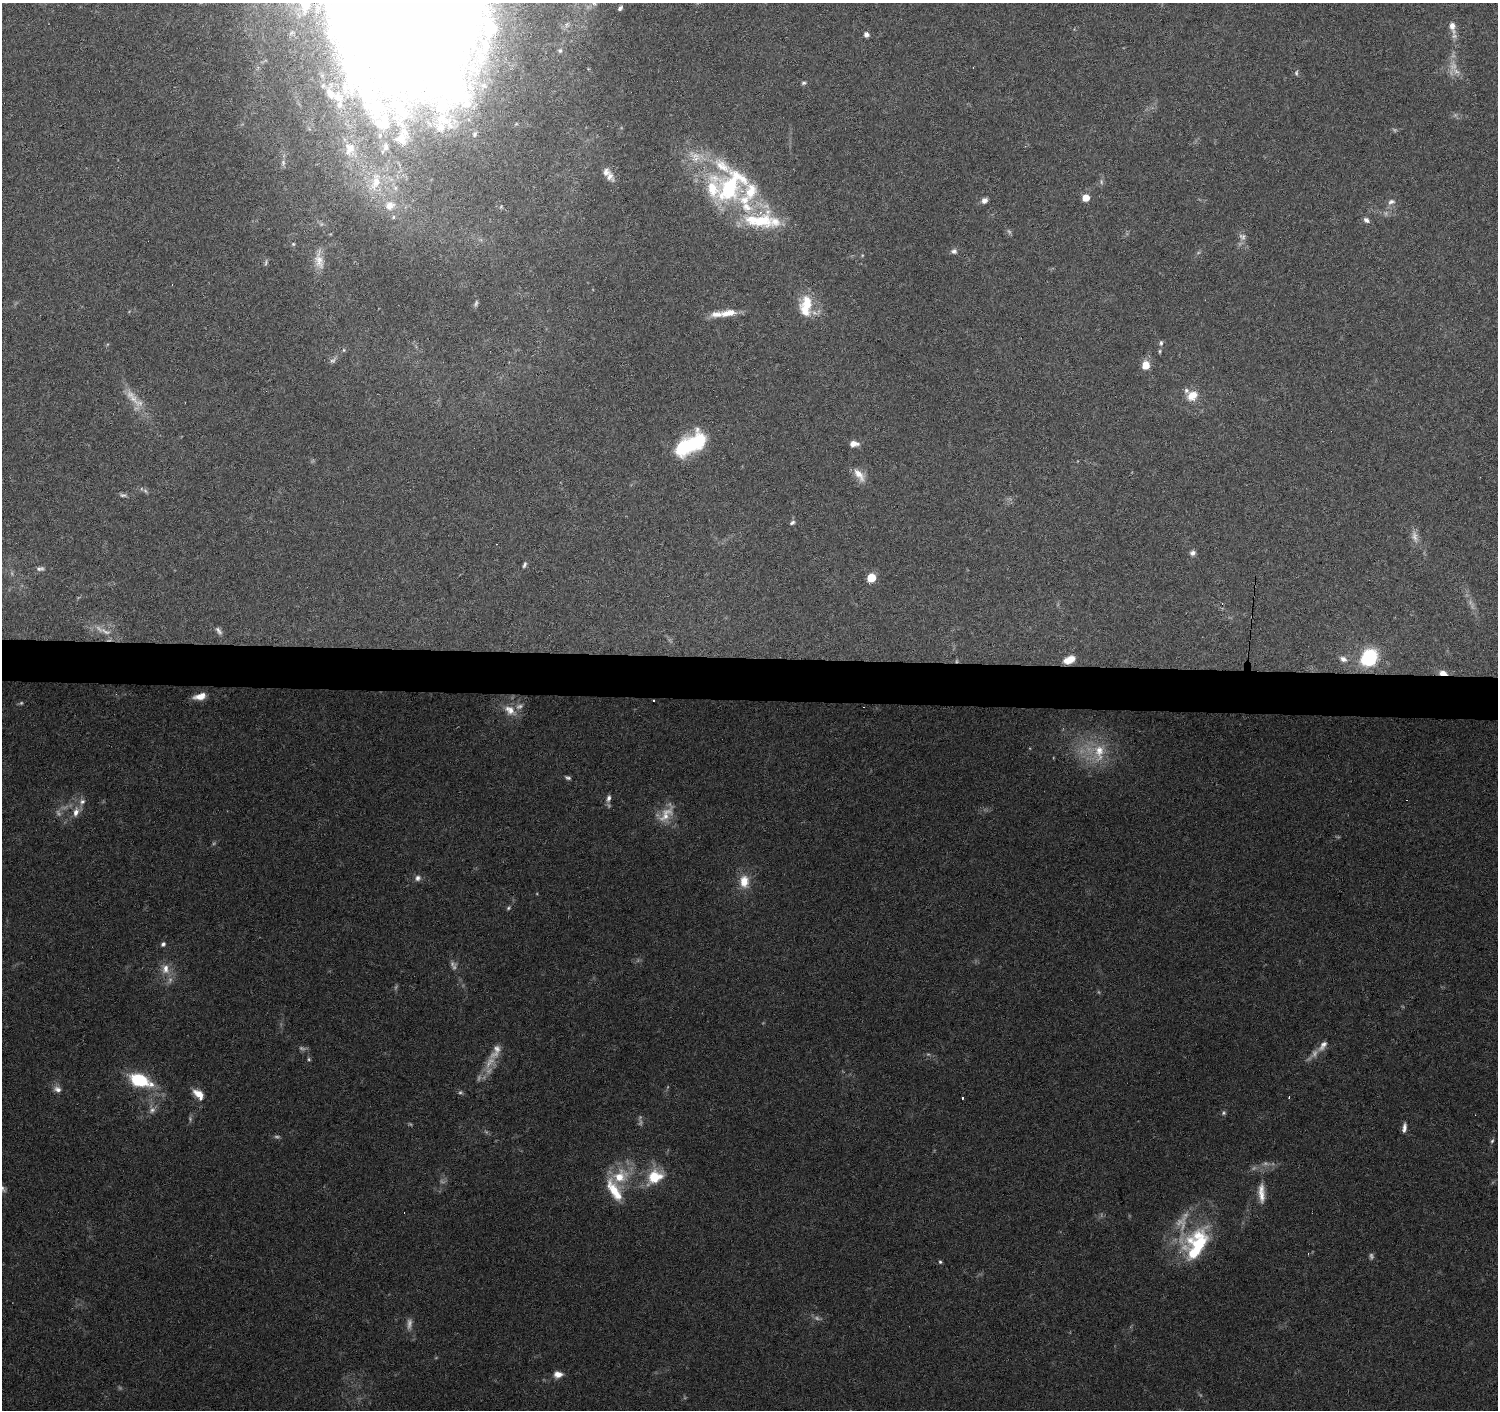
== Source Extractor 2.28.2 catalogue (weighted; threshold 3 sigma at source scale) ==
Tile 5 of 3 x 3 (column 2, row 2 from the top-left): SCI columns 1497-2992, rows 1635-3042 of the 4493 x 4730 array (HDU 1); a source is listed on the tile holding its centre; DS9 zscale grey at full resolution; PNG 1500 x 1412 px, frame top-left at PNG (2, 3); no overlay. Shown black and unused: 3% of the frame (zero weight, under 3 of 6 exposures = <1% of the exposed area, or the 3 px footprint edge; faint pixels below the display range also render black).
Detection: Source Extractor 2.28.2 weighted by HDU 2 'WHT'; one run over the whole footprint, this tile lists its part. Background 0.0874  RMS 0.0044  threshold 0.0182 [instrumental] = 3 sigma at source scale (4.09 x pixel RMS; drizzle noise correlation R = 1.36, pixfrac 0.8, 0.0396/0.0396 arcsec/px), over >= 5 px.
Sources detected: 147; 36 too faint to see at this stretch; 2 inside a brighter object's white glare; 10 cosmic-ray / hot-pixel residue — not listed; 18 inside a brighter listed object's ellipse — not listed separately; the other 81 listed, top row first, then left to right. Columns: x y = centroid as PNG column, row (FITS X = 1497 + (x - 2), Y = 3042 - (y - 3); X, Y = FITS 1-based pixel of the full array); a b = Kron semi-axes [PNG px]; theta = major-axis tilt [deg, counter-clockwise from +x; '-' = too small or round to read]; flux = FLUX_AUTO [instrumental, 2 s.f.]
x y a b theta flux
306 3 11 6 89 4
620 8 5 3 - 0.91
1452 26 15 7 -75 4
491 29 13 11 56 12
866 34 7 6 - 1.4
485 46 22 12 -82 9.6
560 51 7 6 - 1.1
474 70 22 15 -13 13
1296 73 8 5 89 0.83
804 83 6 5 - 0.75
338 97 20 13 -58 7.7
399 108 50 22 -51 39
475 134 9 7 67 1.6
380 135 8 6 75 1.9
350 150 28 19 -70 14
695 156 35 11 -14 9.3
283 163 10 6 82 1.3
609 176 15 10 -53 2.9
375 182 37 21 76 24
731 186 50 33 49 50
1086 198 5 5 - 7.7
984 200 8 6 33 1.7
1391 202 11 8 22 1.9
390 205 15 13 33 6.8
759 220 47 22 0 27
1366 220 9 6 -36 1.5
1242 237 11 9 -35 2
293 244 5 5 - 0.57
954 251 8 7 - 1.4
319 260 29 12 -85 6.6
807 303 23 17 88 12
728 313 22 9 11 6.3
1161 343 8 5 83 1.1
344 350 6 4 90 0.53
333 360 12 6 38 1.4
1146 365 5 5 - 11
1192 395 15 11 35 6.1
132 397 34 10 -52 8.1
854 444 9 6 0 3
683 447 32 15 51 24
859 475 21 9 -53 4.9
123 495 12 5 -6 1.2
792 523 8 5 33 0.96
1415 537 19 8 -77 3.2
1192 553 7 7 - 1.4
524 565 9 4 64 0.93
40 569 10 6 -2 1.2
871 578 6 5 - 16
219 631 13 6 -54 1.6
1369 657 11 9 68 57
1343 659 13 8 -22 3.1
1069 660 13 8 25 6.8
1443 673 9 5 -7 3.7
200 696 10 5 14 4
653 700 3 3 - 6.3
510 710 18 11 -37 4.7
1098 752 32 28 -36 20
608 798 10 6 70 1.8
76 812 14 8 76 3.6
666 814 30 15 47 8
418 878 8 8 - 1.7
744 881 17 12 -89 7.5
508 908 6 4 25 0.63
163 944 6 5 - 1.1
165 969 15 11 -85 5
1322 1046 19 8 53 3.3
496 1051 29 13 63 7.5
139 1080 16 8 -21 36
57 1089 11 8 -19 2.3
198 1094 16 9 -43 5.1
152 1110 11 8 45 2.3
1223 1113 6 6 - 0.82
1404 1128 12 5 83 1.9
1492 1141 6 4 54 0.66
620 1176 23 17 30 15
655 1177 21 16 34 14
2 1189 10 7 -35 1.7
1261 1193 30 9 -88 6.4
1199 1244 40 36 3 38
940 1262 5 4 - 0.66
558 1374 11 8 3 3.2
Overlapping masked pixels (flux is a lower limit): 2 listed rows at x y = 1443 673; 653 700
Isophote crosses this tile's border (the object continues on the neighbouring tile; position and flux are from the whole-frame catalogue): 2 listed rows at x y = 306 3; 2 1189